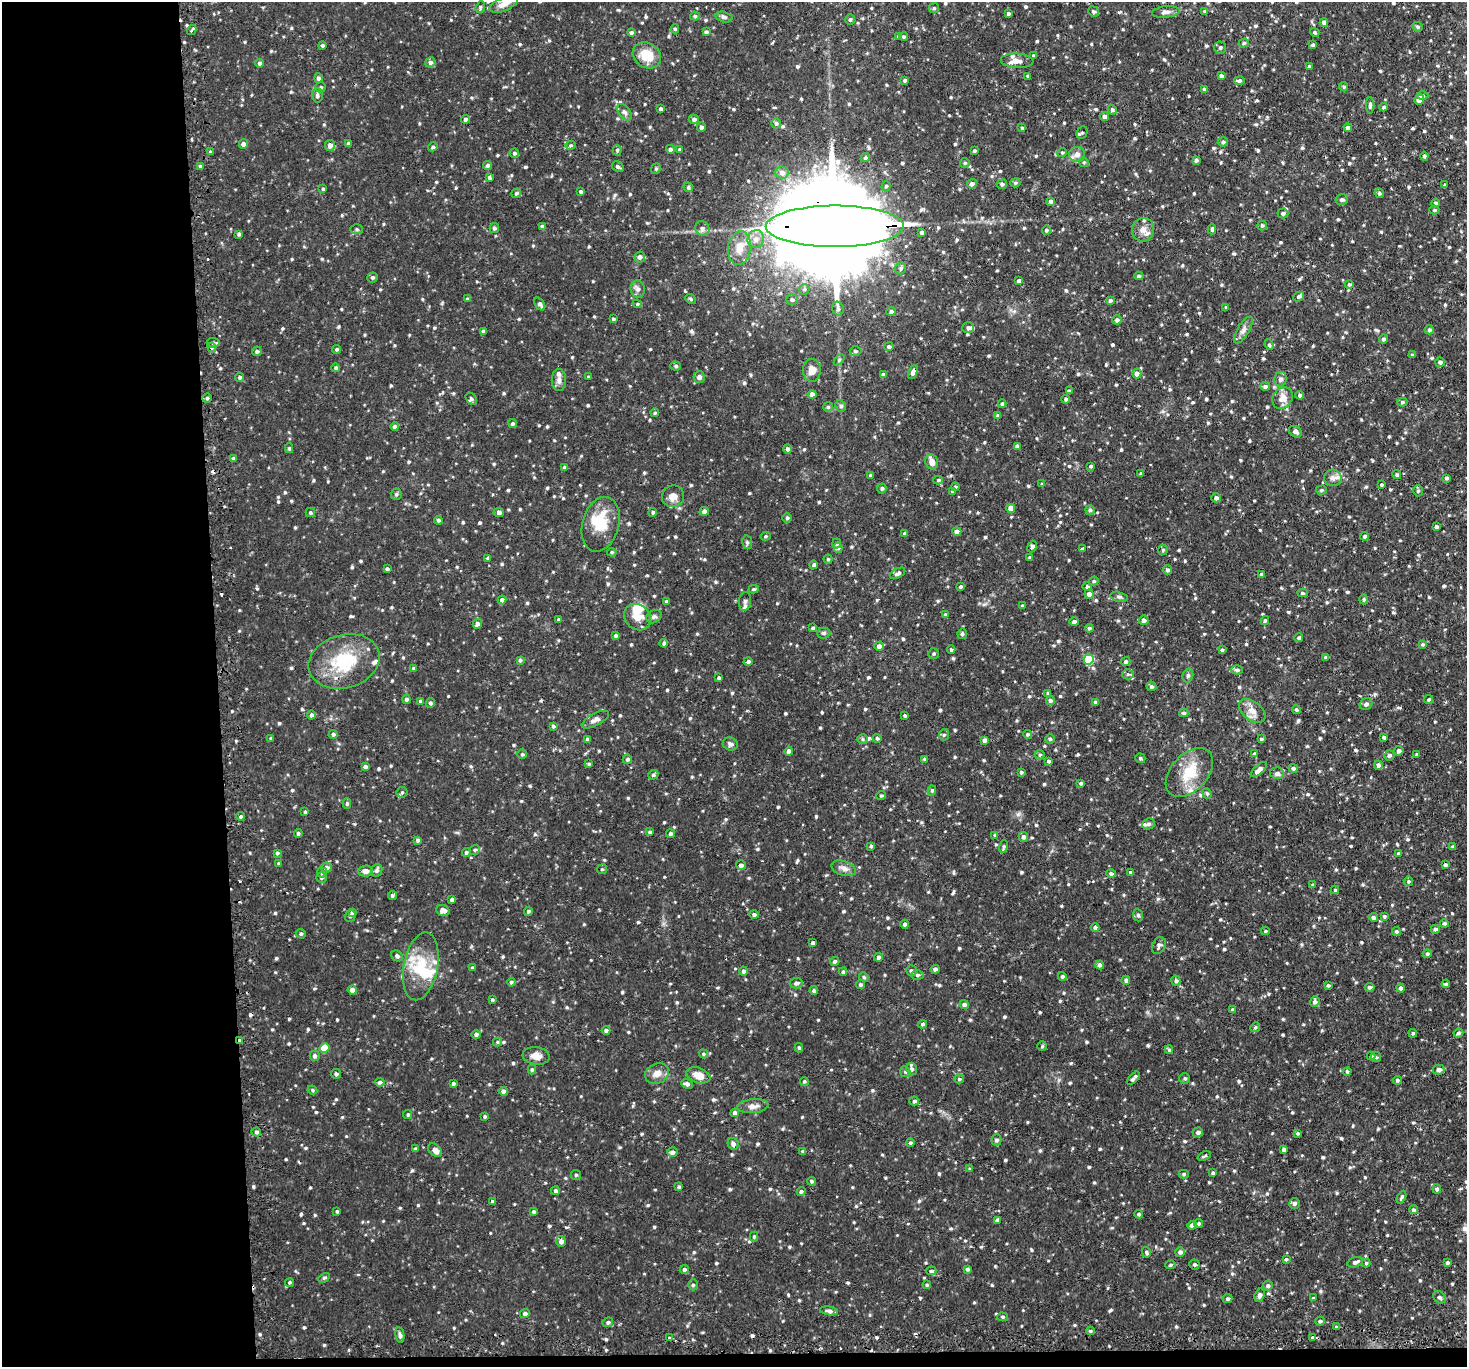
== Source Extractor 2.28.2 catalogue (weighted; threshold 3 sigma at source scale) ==
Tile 7 of 3 x 3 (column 1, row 3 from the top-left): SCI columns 26-1490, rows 142-1506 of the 4446 x 4409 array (HDU 1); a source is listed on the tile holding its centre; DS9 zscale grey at full resolution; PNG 1469 x 1369 px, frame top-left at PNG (2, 2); each listed source drawn as its Kron ellipse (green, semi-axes under 4 px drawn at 4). Shown black and unused: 16% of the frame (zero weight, under 2 of 3 exposures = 4% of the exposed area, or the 3 px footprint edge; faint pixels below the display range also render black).
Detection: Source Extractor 2.28.2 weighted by HDU 2 'WHT'; one run over the whole footprint, this tile lists its part. Background 0.104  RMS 0.0082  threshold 0.037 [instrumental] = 3 sigma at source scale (4.5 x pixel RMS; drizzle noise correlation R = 1.50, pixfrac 1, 0.05/0.05 arcsec/px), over >= 5 px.
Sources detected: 988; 3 inside a brighter object's white glare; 8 cosmic-ray / hot-pixel residue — neither listed nor drawn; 11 inside a brighter listed object's ellipse — not listed separately; of the other 966, all 500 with FLUX_AUTO >= 1.15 (the completeness limit of this list) listed and drawn (466 fainter detections not listed), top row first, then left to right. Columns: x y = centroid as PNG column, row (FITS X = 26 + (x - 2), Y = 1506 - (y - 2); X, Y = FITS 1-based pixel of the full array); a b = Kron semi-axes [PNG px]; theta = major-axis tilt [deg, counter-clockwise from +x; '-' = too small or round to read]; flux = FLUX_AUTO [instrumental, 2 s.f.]
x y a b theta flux
503 4 15 6 22 5.7
480 7 6 4 71 1.3
934 8 5 5 - 1.3
1093 11 5 5 - 1.7
1204 11 4 3 - 1.2
1166 12 14 5 6 3.3
1008 13 3 3 - 1.5
695 16 5 4 - 1.6
724 17 9 5 -15 2.1
850 19 5 5 - 1.5
1324 22 4 4 - 3.4
1417 27 5 4 - 1.4
675 29 4 4 - 1.2
192 30 5 3 - 1.5
706 32 4 4 - 1.7
1315 32 5 4 - 1.2
631 33 4 4 - 1.7
899 36 4 3 - 1.2
904 37 4 4 - 1.3
1244 43 5 4 - 1.5
322 45 4 4 - 1.4
1313 45 4 4 - 1.5
1220 47 6 6 - 1.8
647 55 15 12 -35 16
1034 56 3 3 - 1.5
1017 61 16 7 -3 5.6
430 62 5 5 - 2.3
259 63 4 4 - 1.5
1309 66 3 3 - 1.3
1028 76 4 3 - 2.2
1221 76 4 4 - 2.5
318 78 5 4 - 2.2
905 80 4 4 - 1.4
1239 81 5 4 - 1.6
321 87 5 5 - 1.4
1344 87 5 4 - 1.3
1204 89 4 3 - 1.7
317 95 7 5 -87 2.1
1422 96 6 4 0 1.4
1419 100 5 5 - 7.9
1370 105 8 4 89 2.1
1384 107 4 3 - 1.3
661 109 4 4 - 1.7
1112 110 5 4 - 1.6
625 112 9 5 -52 2.5
1104 116 4 4 - 3.2
465 119 4 4 - 2
694 119 5 4 - 2.2
776 123 5 4 - 1.8
701 127 5 4 - 2.4
1348 127 4 4 - 2
1022 128 4 3 - 1.2
1082 133 6 5 - 1.4
1223 142 5 4 - 2
243 144 5 4 - 2.3
348 144 4 3 - 1.4
330 145 5 5 - 4.2
571 145 5 4 - 1.5
433 147 5 4 - 1.5
670 149 4 4 - 2.2
617 150 5 4 - 1.3
680 150 4 4 - 1.2
974 151 4 3 - 1.5
210 152 4 3 - 1.5
1062 152 5 4 - 1.2
514 153 5 4 - 1.5
1077 154 8 7 - 4.1
1424 156 4 3 - 1.6
865 158 5 4 - 1.7
1196 160 4 4 - 1.9
1084 162 5 4 - 1.2
965 163 5 5 - 1.3
488 165 5 4 - 1.8
200 166 4 4 - 1.2
618 167 6 5 - 1.9
656 169 5 4 - 1.3
782 172 7 6 - 3.4
489 177 4 4 - 1.5
1015 183 5 4 - 1.3
972 184 5 4 - 2.7
1002 184 5 5 - 2
1444 185 3 3 - 1.9
886 186 5 4 - 1.4
688 187 5 4 - 1.4
323 189 4 4 - 1.2
581 191 3 3 - 1.4
516 193 5 4 - 1.5
1379 193 5 4 - 1.4
1342 200 6 5 - 2.2
1051 201 4 4 - 1.8
1435 203 4 4 - 2.2
1434 210 5 4 - 1.2
1283 213 5 5 - 2.1
1262 225 5 4 - 1.5
542 226 4 4 - 2.1
835 226 69 20 0 26000
494 228 5 4 - 2
702 228 7 7 - 2.5
357 229 6 5 - 1.5
1212 229 5 3 - 1.7
1046 230 5 4 - 1.6
1143 230 12 11 - 6
922 232 3 3 - 2
239 234 4 3 - 1.5
756 239 9 8 - 5.4
739 248 17 11 81 12
640 257 5 5 - 2.7
901 268 6 5 - 1.8
1139 276 4 4 - 1.2
372 277 5 5 - 1.6
1019 281 4 3 - 2.1
1349 285 4 4 - 1.3
638 289 8 7 - 2.9
804 289 5 5 - 1.4
1299 296 6 4 31 1.8
468 299 4 3 - 1.5
691 299 6 4 -38 1.2
792 300 6 5 - 2
1110 300 4 4 - 1.7
540 304 7 4 -54 2.8
637 304 5 4 - 1.2
1226 307 4 3 - 1.2
838 309 7 5 -74 2.1
891 312 5 4 - 1.9
613 319 3 3 - 1.3
1117 320 5 4 - 2.2
968 328 6 5 - 2.1
1243 330 15 6 59 3.8
1429 330 5 4 - 1.7
483 331 4 3 - 1.8
1383 339 4 4 - 1.7
213 343 6 4 -6 1.6
1269 345 5 4 - 1.2
212 347 5 4 - 1.3
889 347 4 4 - 2.1
337 349 4 4 - 1.4
257 351 5 4 - 1.6
855 351 6 4 -2 1.7
1412 355 4 3 - 1.4
839 360 6 4 46 1.2
1440 362 5 4 - 2.2
676 366 5 4 - 1.6
336 368 4 4 - 1.6
812 370 11 9 -87 6.8
913 372 7 4 66 3.1
1137 373 5 4 - 4.2
883 375 4 4 - 2.7
240 377 4 4 - 1.7
589 377 4 3 - 1.3
699 377 5 5 - 2.7
1280 379 7 6 - 2.7
559 380 11 7 -90 3.7
1265 386 5 4 - 2.1
1069 391 4 4 - 1.4
812 394 4 4 - 3.9
1300 395 4 4 - 2
207 398 4 4 - 1.5
1282 398 11 9 53 8.2
471 399 7 4 -50 1.5
1066 399 4 4 - 1.7
1402 402 5 4 - 1.4
1002 404 4 3 - 1.4
841 406 6 5 - 1.9
828 407 5 5 - 1.2
655 413 4 4 - 1.4
998 416 4 4 - 2.5
513 424 4 4 - 1.6
395 427 4 4 - 2.1
1295 432 7 5 -30 2.2
1017 446 4 4 - 2.1
289 448 5 4 - 1.2
787 449 5 4 - 2
233 459 4 4 - 1.5
932 462 8 6 -71 5.3
1091 466 4 3 - 1.3
565 467 4 3 - 2.4
1141 474 4 3 - 1.7
870 475 4 4 - 1.6
1397 475 4 4 - 1.3
1333 478 9 8 - 3.6
1446 478 4 4 - 1.5
938 480 5 4 - 1.2
1042 484 4 4 - 1.2
1382 485 3 3 - 1.2
955 487 4 4 - 1.3
882 488 5 5 - 1.6
1321 490 5 4 - 1.4
952 491 4 4 - 1.3
1418 491 5 4 - 1.3
396 494 5 5 - 1.5
673 496 11 10 - 6.1
1216 498 4 4 - 2.5
1011 508 4 4 - 8.1
1090 510 4 4 - 1.8
704 511 4 4 - 2.8
499 512 5 4 - 2.3
653 512 4 4 - 1.5
310 513 5 4 - 1.4
787 518 4 4 - 1.6
438 520 4 4 - 1.3
601 524 28 18 74 23
1436 527 3 3 - 2
957 531 4 4 - 2.8
904 534 4 4 - 1.2
766 536 5 4 - 1.2
1365 536 4 4 - 1.8
747 542 7 5 -78 1.3
837 544 5 4 - 1.8
1032 547 6 4 67 2.6
838 548 5 4 - 1.4
1083 548 3 3 - 3
1163 550 5 5 - 1.3
612 552 5 4 - 1.2
1030 557 4 4 - 1.2
488 558 3 3 - 1.4
828 559 4 4 - 1.2
814 565 4 4 - 1.8
387 569 4 4 - 1.3
1167 570 5 4 - 1.9
898 573 8 4 27 2.2
1261 575 4 4 - 1.5
1094 581 5 4 - 1.4
960 587 4 3 - 1.3
1087 587 5 4 - 1.4
754 589 5 4 - 1.2
1302 593 5 4 - 1.4
1089 594 4 4 - 3.1
1119 597 9 5 -12 2
1364 599 5 4 - 1.2
502 600 4 4 - 2.7
745 601 9 6 84 2.5
666 602 3 3 - 1.6
1022 606 4 3 - 1.2
945 615 4 4 - 1.5
638 617 14 12 -41 10
654 617 8 6 30 2.1
559 620 3 3 - 1.4
1144 620 5 5 - 3.3
1265 621 4 4 - 1.5
1074 622 4 4 - 2.3
477 624 5 4 - 2.6
813 628 4 3 - 1.9
1089 628 4 4 - 1.4
824 633 6 5 - 1.5
962 634 5 4 - 1.6
615 636 4 4 - 1.5
1299 638 4 4 - 1.7
664 643 4 3 - 1.6
1422 644 4 4 - 1.3
879 646 5 4 - 3.5
951 650 4 4 - 1.5
1222 650 3 3 - 1.2
934 654 5 5 - 1.5
1325 657 4 4 - 1.6
1089 659 5 5 - 38
520 660 4 4 - 1.6
344 661 36 26 16 43
748 661 4 4 - 1.8
1126 662 5 4 - 2
414 668 4 4 - 1.3
1237 670 6 4 -1 1.9
1128 674 5 5 - 1.4
1188 675 7 5 74 1.7
719 678 4 4 - 1.3
1151 686 5 4 - 1.6
1048 693 4 3 - 1.3
407 699 4 4 - 2.2
1050 700 4 4 - 1.8
1429 700 5 4 - 1.2
420 701 4 4 - 1.5
1095 702 4 4 - 1.5
430 703 5 4 - 1.7
1366 704 7 5 39 2.2
1296 710 4 4 - 1.4
1252 711 15 9 -39 6.8
1184 713 4 3 - 1.6
311 715 4 4 - 2
905 716 3 3 - 1.2
595 720 15 6 28 3.3
553 726 4 3 - 1.4
333 734 4 4 - 1.9
1027 734 4 4 - 1.5
944 735 6 5 - 1.6
1384 737 3 3 - 1.6
271 738 4 3 - 1.5
877 738 4 4 - 1.3
587 739 4 3 - 1.7
862 739 5 5 - 1.3
1050 739 5 5 - 1.4
1261 739 4 3 - 1.4
984 740 4 4 - 2.7
730 744 7 6 - 2.5
789 751 4 4 - 3.3
1399 751 5 4 - 2.2
522 754 5 5 - 1.3
1254 754 4 4 - 1.6
1040 755 5 5 - 1.3
1389 755 5 5 - 2
1417 755 4 3 - 2.2
1140 758 5 4 - 1.5
627 759 5 4 - 1.6
924 759 4 3 - 1.4
1048 761 4 3 - 1.6
589 764 4 4 - 1.2
1378 765 4 4 - 2.4
365 767 4 4 - 2.3
1293 768 5 4 - 1.8
1259 769 10 4 43 3.8
1021 772 3 3 - 1.3
1189 772 29 18 47 24
1277 773 7 6 - 3
653 775 5 4 - 1.8
1081 783 4 3 - 1.5
932 790 5 4 - 1.4
402 792 5 5 - 1.5
1207 793 5 4 - 1.3
881 796 5 4 - 1.2
347 804 5 4 - 1.3
305 812 4 3 - 1.2
240 816 4 4 - 1.3
1148 824 6 5 - 2
650 832 4 4 - 1.7
298 833 4 4 - 1.6
670 834 4 4 - 1.9
995 835 4 3 - 1.3
1023 837 5 4 - 2.3
418 840 4 4 - 1.9
871 846 4 4 - 1.3
1004 846 6 4 72 1.4
1453 847 4 3 - 2.1
475 850 5 4 - 1.2
466 852 4 4 - 1.3
277 853 3 3 - 1.5
1399 853 4 3 - 1.8
279 863 4 3 - 1.2
741 865 5 4 - 2.6
1445 865 4 4 - 1.9
326 868 6 5 - 2.5
844 868 12 7 -19 4.2
602 869 5 5 - 1.2
377 870 6 5 - 2
365 871 7 5 4 4
322 872 5 5 - 1.9
1130 872 4 3 - 1.6
1111 874 4 4 - 2
321 878 5 5 - 1.3
1408 881 5 4 - 1.2
1313 885 4 3 - 1.3
1335 890 4 4 - 1.2
392 896 4 4 - 1.3
452 900 4 3 - 2.4
443 910 7 5 -18 4.8
528 911 4 4 - 1.5
352 912 4 4 - 2
754 914 5 4 - 1.8
1138 915 6 5 - 1.6
350 916 6 5 - 1.6
1384 916 3 3 - 1.4
1373 917 5 4 - 2.4
1444 923 4 4 - 1.4
905 924 4 3 - 1.8
1095 928 4 4 - 1.7
1435 929 4 4 - 2.1
1265 931 4 3 - 1.2
1396 931 4 4 - 1.6
301 934 5 4 - 1.5
813 943 4 4 - 2.6
1159 945 9 6 62 2.4
1427 954 5 4 - 1.3
397 956 6 5 - 1.8
879 957 4 4 - 2.5
835 961 5 4 - 1.7
1100 965 4 4 - 2.6
421 966 34 17 79 30
473 968 4 4 - 1.7
935 969 4 4 - 1.7
911 970 5 5 - 1.7
744 971 4 4 - 1.9
843 972 4 4 - 1.6
917 975 6 5 - 1.7
1062 976 4 4 - 1.5
864 977 5 4 - 1.2
1126 980 4 4 - 1.6
1176 981 5 4 - 1.7
511 982 4 4 - 1.5
796 983 6 5 - 2.6
1446 984 4 3 - 1.2
860 985 4 4 - 1.5
1328 985 4 3 - 1.3
1369 987 5 3 - 1.5
1401 988 4 4 - 2.5
352 990 4 4 - 4.8
814 991 4 4 - 1.4
492 1000 4 4 - 1.2
1315 1002 5 4 - 2.4
964 1005 4 4 - 2.6
1233 1010 4 3 - 2.2
922 1024 4 4 - 1.4
1255 1027 5 4 - 1.2
606 1030 4 4 - 1.9
1413 1033 4 4 - 1.3
1458 1033 5 4 - 1.5
476 1034 4 4 - 2
240 1040 3 2 - 1.8
497 1042 4 4 - 1.2
1042 1046 5 5 - 1.3
325 1048 5 4 - 17
799 1048 5 4 - 1.2
1169 1050 4 3 - 1.4
703 1054 5 4 - 1.2
315 1056 5 5 - 2.1
536 1056 13 8 -6 6.3
1371 1056 4 3 - 1.4
1376 1057 5 5 - 1.2
532 1069 5 4 - 1.3
911 1069 6 5 - 2.6
1439 1070 6 5 - 3.7
1347 1071 4 3 - 1.2
905 1072 6 5 - 1.3
336 1074 5 5 - 2.1
657 1074 12 10 28 5.7
698 1075 12 7 -18 9.1
1133 1078 8 3 47 2.4
1185 1078 5 5 - 1.6
959 1079 5 4 - 1.4
1397 1080 4 4 - 1.6
804 1081 4 4 - 1.2
380 1082 5 4 - 1.9
453 1083 3 3 - 1.5
687 1084 6 4 -21 2.1
312 1090 5 4 - 1.2
503 1091 4 4 - 3.7
914 1101 5 4 - 2
753 1106 16 7 6 4.8
735 1113 4 4 - 2.5
408 1115 4 4 - 1.3
485 1117 4 4 - 1.2
256 1132 5 4 - 1.9
1198 1132 5 5 - 2.9
1298 1133 4 3 - 1.3
996 1140 5 5 - 1.8
910 1143 4 4 - 1.5
733 1144 6 5 - 2.6
415 1149 4 3 - 1.6
1284 1149 4 4 - 2.6
435 1150 8 5 -43 4.4
803 1151 4 3 - 1.6
672 1152 5 4 - 2.9
1204 1156 7 3 21 1.2
970 1169 4 3 - 1.2
1213 1173 4 3 - 1.9
1184 1174 5 4 - 1.4
576 1175 5 5 - 1.6
811 1181 4 4 - 1.3
679 1187 3 3 - 1.7
1437 1189 4 4 - 1.7
555 1191 4 4 - 1.9
801 1191 4 4 - 1.6
1401 1197 7 4 64 1.7
493 1202 4 4 - 2
1294 1203 5 5 - 2.5
1413 1210 4 4 - 1.6
337 1211 4 3 - 1.2
534 1212 4 4 - 1.7
1139 1214 4 4 - 1.4
997 1220 4 3 - 2.1
1199 1223 4 4 - 1.4
1192 1225 4 4 - 3
754 1237 5 4 - 1.2
561 1241 5 5 - 3.5
1146 1252 5 3 - 1.2
1180 1252 5 4 - 2.4
1286 1259 4 3 - 1.2
1355 1262 8 5 17 2.7
1366 1263 4 4 - 1.2
1447 1263 4 4 - 2.1
1194 1264 5 5 - 1.6
1170 1265 5 4 - 1.3
684 1269 4 4 - 1.7
967 1269 4 4 - 1.9
931 1271 5 3 - 1.8
324 1278 6 4 28 1.3
290 1282 5 4 - 1.5
693 1285 5 5 - 1.5
927 1285 4 3 - 1.2
1268 1286 5 5 - 1.8
1260 1295 7 5 72 2.1
1439 1297 7 5 -42 1.9
1313 1298 4 3 - 1.2
1227 1299 5 4 - 1.4
829 1311 9 4 -8 2.6
525 1313 5 4 - 2.1
1003 1317 5 4 - 1.3
1320 1321 5 4 - 1.6
608 1322 5 4 - 1.8
1336 1327 4 3 - 1.6
1090 1331 4 3 - 1.2
400 1335 8 4 -80 2.1
669 1338 3 3 - 1.5
1312 1338 3 3 - 3.2
Overlapping masked pixels (flux is a lower limit): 3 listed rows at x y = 835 226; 913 372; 240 1040
Isophote crosses this tile's border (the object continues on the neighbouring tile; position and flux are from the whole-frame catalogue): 1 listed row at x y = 1093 11